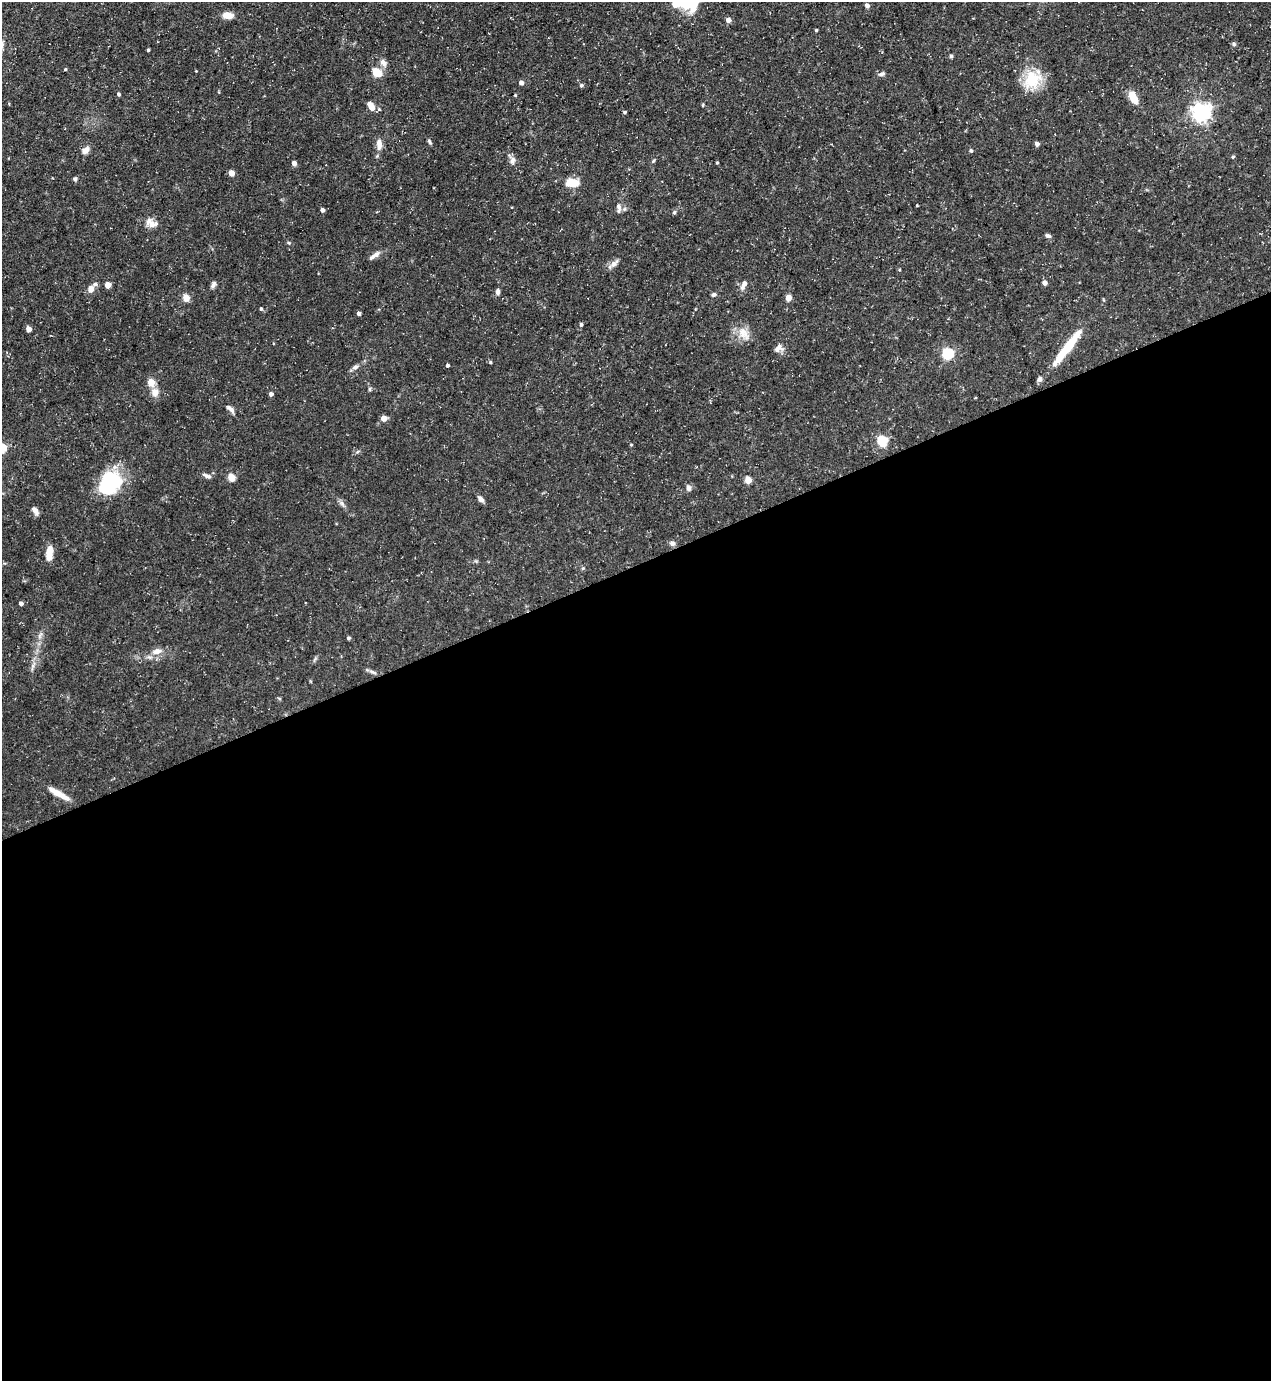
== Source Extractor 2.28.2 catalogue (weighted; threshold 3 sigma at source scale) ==
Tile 15 of 4 x 4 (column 3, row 4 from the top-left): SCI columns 2815-4083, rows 1-1379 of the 5499 x 5515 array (HDU 1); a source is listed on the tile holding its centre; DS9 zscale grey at full resolution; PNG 1273 x 1383 px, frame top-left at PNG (2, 2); no overlay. Shown black and unused: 59% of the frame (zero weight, under 3 of 5 exposures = <1% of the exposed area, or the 3 px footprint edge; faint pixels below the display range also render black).
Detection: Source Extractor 2.28.2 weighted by HDU 2 'WHT'; one run over the whole footprint, this tile lists its part. Background 0.0593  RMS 0.004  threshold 0.0181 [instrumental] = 3 sigma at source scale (4.5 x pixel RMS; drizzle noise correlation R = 1.50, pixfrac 1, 0.05/0.05 arcsec/px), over >= 5 px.
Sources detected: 89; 4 inside a brighter listed object's ellipse — not listed separately; the other 85 listed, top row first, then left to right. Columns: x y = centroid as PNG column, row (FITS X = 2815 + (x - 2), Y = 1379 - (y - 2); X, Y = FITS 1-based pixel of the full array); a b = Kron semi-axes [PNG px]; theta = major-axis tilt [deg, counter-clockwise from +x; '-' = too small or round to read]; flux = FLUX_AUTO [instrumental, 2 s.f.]
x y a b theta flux
685 3 34 18 -3 18
867 5 5 4 - 1.4
227 15 8 6 -4 4.9
728 20 4 4 - 2.3
816 30 3 3 - 0.44
1234 44 5 5 - 0.64
148 50 3 3 - 0.54
951 56 4 4 - 0.65
383 63 10 7 -49 1.9
65 69 4 3 - 0.39
376 72 5 5 - 17
881 74 10 4 19 0.89
1032 79 18 15 51 14
521 83 4 4 - 1.6
581 85 4 4 - 0.74
118 94 4 4 - 0.73
1133 98 16 8 -61 4.8
371 107 10 6 -63 4
625 112 4 3 - 0.57
1201 112 7 6 - 180
429 141 6 4 -60 0.68
379 144 13 7 -87 2.8
1037 144 4 4 - 1.4
85 150 10 8 37 2.2
971 151 4 4 - 0.65
1233 157 4 4 - 0.45
512 160 11 7 83 1.7
653 161 6 3 70 0.45
294 163 4 4 - 2
717 163 4 2 - 0.34
231 173 5 4 - 4.6
75 179 5 5 - 0.71
572 183 14 8 2 7.3
917 205 3 2 - 0.28
619 208 14 6 -86 1.6
322 210 4 4 - 1.4
674 212 5 4 - 0.55
151 223 15 9 -42 3.4
1048 236 7 5 -23 1
376 254 9 7 42 1.5
615 263 14 5 42 1.7
1044 283 4 4 - 1.7
108 285 4 4 - 5.1
213 285 9 6 65 1.1
744 285 13 6 66 2.2
91 289 8 6 74 2.9
498 291 7 5 90 1.2
713 294 5 5 - 0.88
186 298 5 4 - 7.7
788 298 4 4 - 4.3
261 309 5 4 - 0.53
359 313 4 4 - 1
581 324 5 4 - 0.7
28 329 4 4 - 3.9
744 333 21 11 -51 4.7
1067 347 50 8 53 15
778 348 12 7 54 2.1
948 353 5 5 - 40
490 362 4 4 - 0.42
447 365 4 4 - 0.8
355 367 8 6 31 1.1
151 382 5 4 - 8.4
369 389 6 4 -89 0.53
155 392 10 9 - 2.9
271 394 4 4 - 1.1
230 409 14 5 -43 1.6
384 418 4 4 - 4.7
882 441 6 5 - 26
631 445 4 3 - 0.3
207 476 12 5 -20 1.2
231 477 5 4 - 12
748 480 5 4 - 8
110 483 26 20 57 28
688 488 9 6 -71 1.1
480 499 7 5 -39 1.6
342 503 7 4 -88 0.89
35 511 10 5 -57 1.9
672 543 7 6 - 1.2
49 553 18 7 84 4.1
583 568 5 4 - 0.49
21 603 4 4 - 1.3
348 638 4 3 - 0.76
157 651 13 8 15 2.8
372 672 11 3 -15 1
58 793 28 6 -29 5.1
Isophote crosses this tile's border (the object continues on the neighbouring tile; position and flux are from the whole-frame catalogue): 1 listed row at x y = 685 3